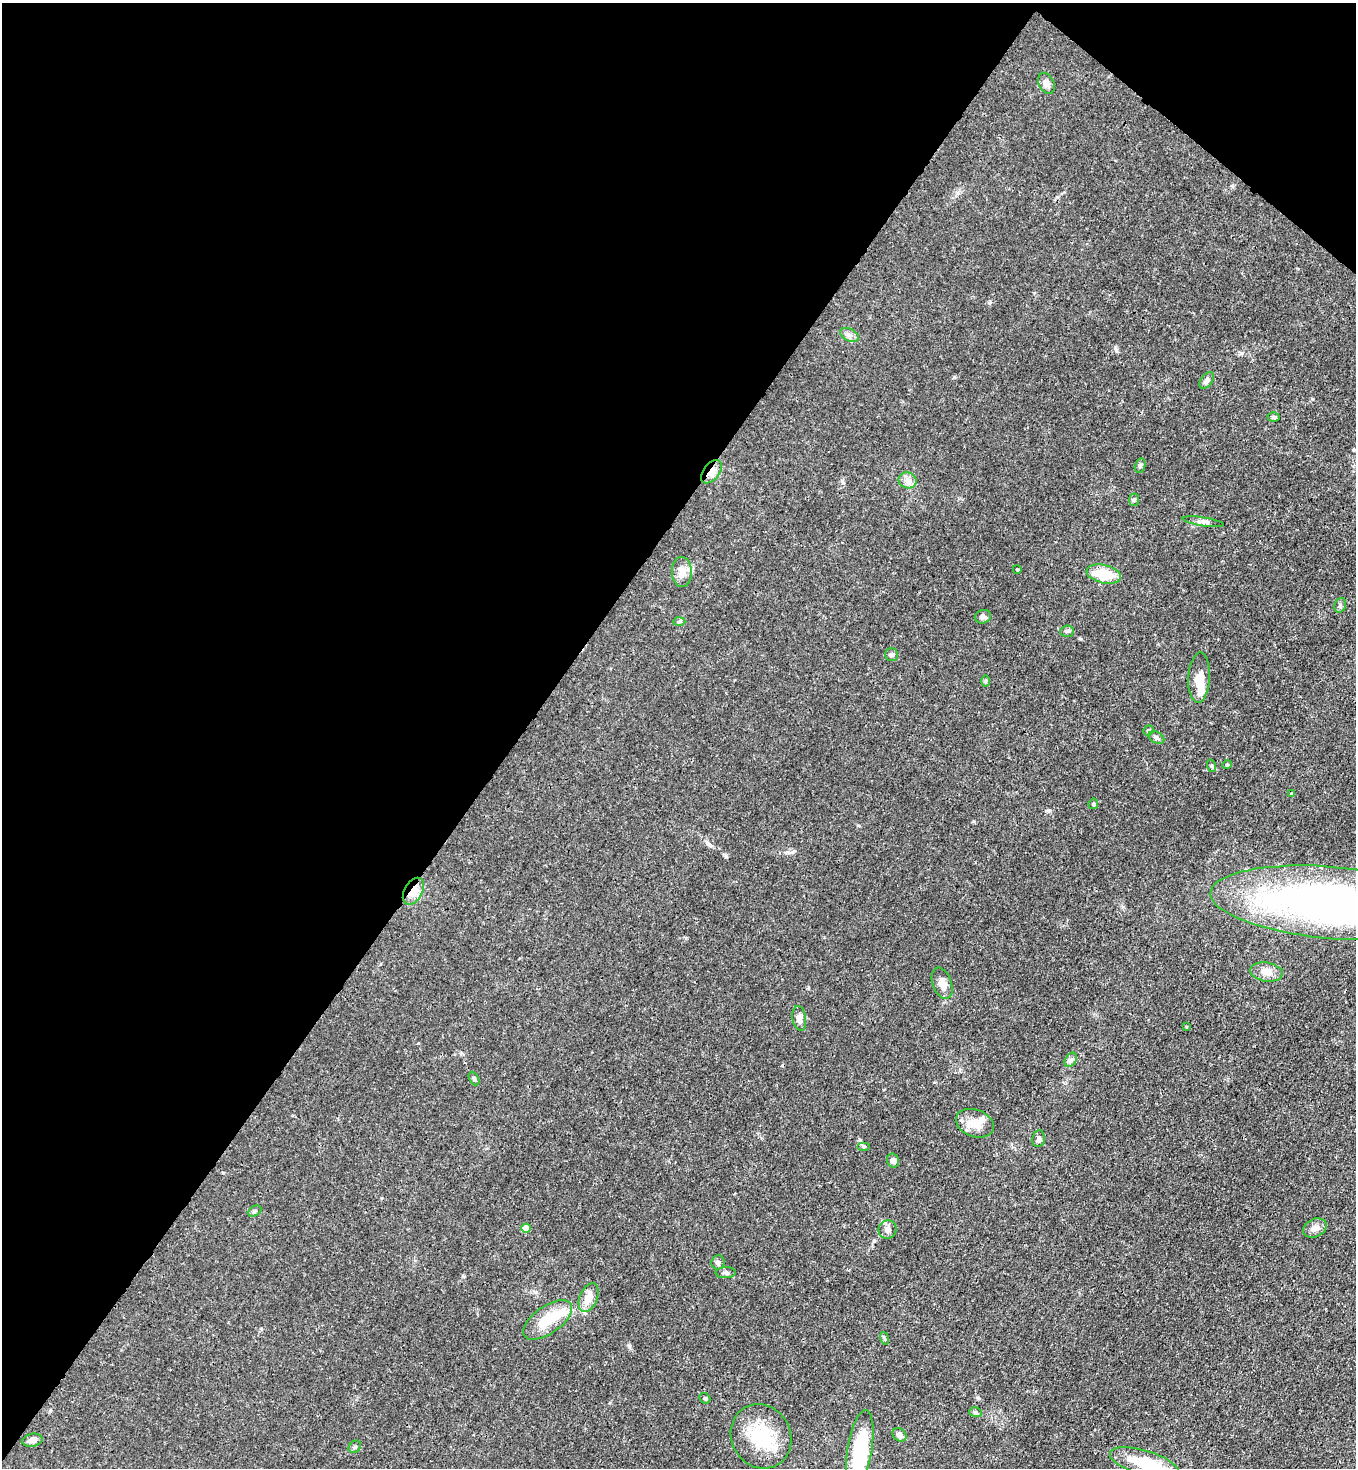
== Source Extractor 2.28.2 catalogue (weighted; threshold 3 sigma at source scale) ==
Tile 2 of 4 x 4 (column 2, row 1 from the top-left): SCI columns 1580-2933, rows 4457-5922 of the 6005 x 5983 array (HDU 1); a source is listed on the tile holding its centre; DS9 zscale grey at full resolution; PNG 1358 x 1470 px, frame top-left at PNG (2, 3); each listed source drawn as its Kron ellipse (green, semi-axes under 4 px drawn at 4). Shown black and unused: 41% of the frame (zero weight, under 3 of 4 exposures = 7% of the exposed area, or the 3 px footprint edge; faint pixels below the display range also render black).
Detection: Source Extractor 2.28.2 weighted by HDU 2 'WHT'; one run over the whole footprint, this tile lists its part. Background 0.0192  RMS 0.0026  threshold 0.0117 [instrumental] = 3 sigma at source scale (4.5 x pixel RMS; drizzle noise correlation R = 1.50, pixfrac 1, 0.05/0.05 arcsec/px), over >= 5 px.
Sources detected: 58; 3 inside a brighter object's white glare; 1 cosmic-ray / hot-pixel residue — neither listed nor drawn; the other 54 listed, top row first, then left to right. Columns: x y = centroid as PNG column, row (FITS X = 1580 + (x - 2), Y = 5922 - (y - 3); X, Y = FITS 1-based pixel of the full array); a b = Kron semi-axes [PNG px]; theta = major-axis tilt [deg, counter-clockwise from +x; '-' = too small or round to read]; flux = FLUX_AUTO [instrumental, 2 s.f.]
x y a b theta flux
1046 83 11 7 -64 1.2
849 335 10 6 -27 0.94
1207 380 9 5 54 0.85
1274 417 6 4 0 0.47
1140 466 7 5 74 0.52
712 472 13 8 52 2.3
908 480 9 8 - 1.2
1134 500 6 5 - 0.44
1203 522 21 4 -9 1
1017 569 4 3 - 0.29
682 572 15 10 -88 2.5
1104 574 17 9 -13 7.3
1340 605 7 5 70 0.51
983 617 8 6 15 0.75
679 621 6 4 2 0.37
1067 631 7 5 6 0.59
891 655 6 6 - 0.62
1199 677 25 11 87 4.2
986 681 6 4 89 0.32
1149 730 5 5 - 0.47
1156 738 8 5 -28 0.87
1227 765 5 4 - 0.28
1212 766 6 4 -71 0.36
1291 794 4 3 - 0.82
1093 804 5 4 - 0.41
413 891 14 9 61 3.1
1333 903 123 36 -5 170
1266 972 16 9 -9 2.2
942 983 16 9 -70 2.2
799 1018 12 6 -80 1.6
1186 1027 3 2 - 0.25
1071 1060 8 5 57 0.66
474 1078 7 4 -63 0.45
975 1123 19 13 -20 4.3
1038 1139 8 6 81 0.85
864 1146 6 4 0 0.35
893 1161 7 6 - 0.93
255 1211 7 5 27 0.5
526 1228 5 4 - 3.7
1315 1228 12 9 25 1.5
888 1229 9 9 - 1.3
718 1262 7 6 - 0.75
726 1273 10 5 2 0.79
589 1298 15 8 68 3.8
548 1320 28 13 35 7
884 1338 6 4 -71 0.33
705 1398 6 4 -43 0.35
975 1412 6 5 - 0.57
899 1435 7 6 - 1.3
761 1436 33 29 -61 13
32 1440 10 6 12 1.3
355 1447 7 5 45 0.48
860 1450 40 12 80 20
1144 1463 36 12 -17 12
Overlapping masked pixels (flux is a lower limit): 2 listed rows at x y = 712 472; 413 891
Isophote crosses this tile's border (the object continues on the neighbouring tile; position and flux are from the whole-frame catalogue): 3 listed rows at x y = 1333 903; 860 1450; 1144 1463
Unlisted compact peaks at least as high as the median listed source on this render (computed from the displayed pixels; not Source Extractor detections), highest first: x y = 1116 350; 629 1346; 463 1276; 1081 639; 1049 810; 989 303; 1242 353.